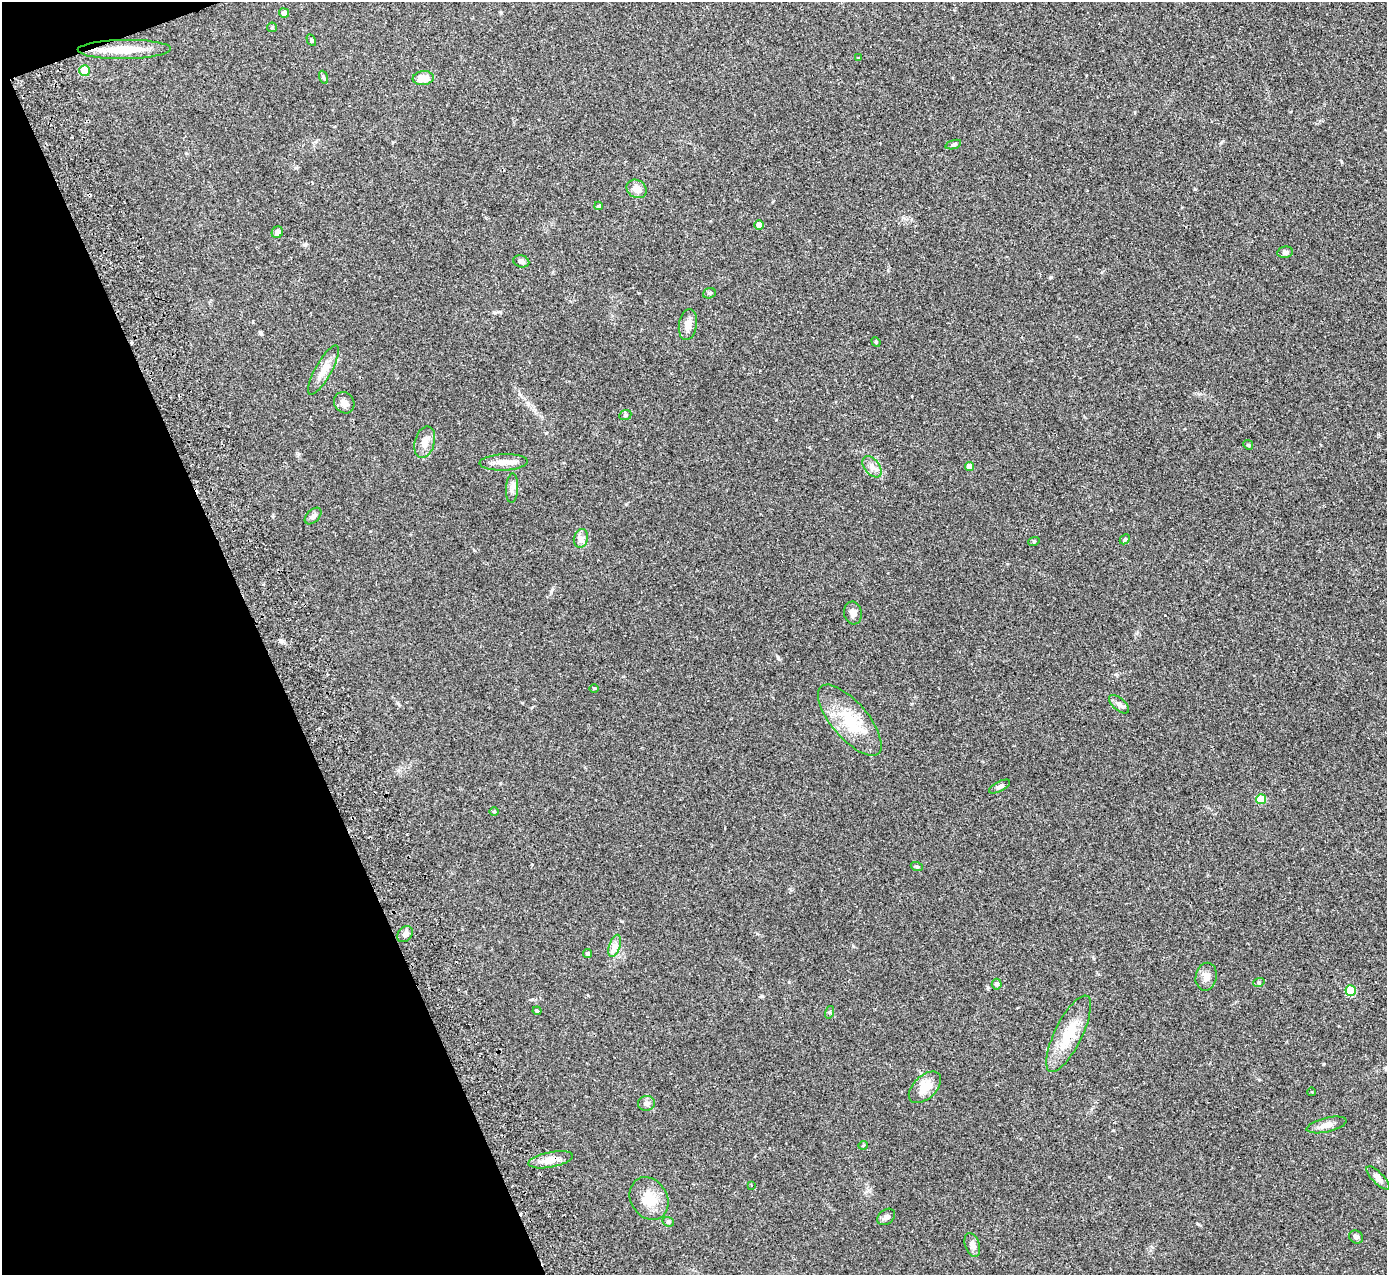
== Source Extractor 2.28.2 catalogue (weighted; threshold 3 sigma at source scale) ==
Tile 5 of 4 x 4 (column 1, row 2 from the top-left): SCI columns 56-1440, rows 2725-3997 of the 5648 x 5578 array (HDU 1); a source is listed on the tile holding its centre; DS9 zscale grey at full resolution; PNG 1389 x 1277 px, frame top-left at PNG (2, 2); each listed source drawn as its Kron ellipse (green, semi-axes under 4 px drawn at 4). Shown black and unused: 19% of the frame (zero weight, under 2 of 3 exposures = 3% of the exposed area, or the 3 px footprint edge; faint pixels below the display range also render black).
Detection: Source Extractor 2.28.2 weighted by HDU 2 'WHT'; one run over the whole footprint, this tile lists its part. Background 0.096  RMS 0.006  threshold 0.027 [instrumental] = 3 sigma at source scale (4.5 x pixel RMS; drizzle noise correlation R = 1.50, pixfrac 1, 0.05/0.05 arcsec/px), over >= 5 px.
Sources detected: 65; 2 cosmic-ray / hot-pixel residue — neither listed nor drawn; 1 inside a brighter listed object's ellipse — not listed separately; the other 62 listed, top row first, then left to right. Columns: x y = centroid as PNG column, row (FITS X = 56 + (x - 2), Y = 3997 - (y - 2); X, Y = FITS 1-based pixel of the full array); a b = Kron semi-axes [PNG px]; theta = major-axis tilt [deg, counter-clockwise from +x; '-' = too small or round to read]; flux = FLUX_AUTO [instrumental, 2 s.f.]
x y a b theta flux
284 13 5 4 - 2.6
272 27 5 4 - 0.69
311 40 6 4 -61 0.81
124 49 46 9 1 15
858 58 4 3 - 0.52
85 71 5 5 - 18
323 77 7 4 -71 0.86
423 78 10 7 6 7
953 145 8 3 19 0.91
637 189 10 8 -33 4.6
599 206 4 4 - 1.2
759 225 5 4 - 5.3
277 232 6 5 - 2.7
1285 252 8 5 11 1.3
521 261 8 6 -15 1.8
709 293 6 5 - 1
688 324 16 9 81 4.5
876 342 5 4 - 0.54
323 370 28 8 61 6.7
344 403 11 9 -52 3.8
625 415 6 5 - 0.91
425 442 16 10 75 5.5
1248 445 5 4 - 0.83
504 462 24 8 2 5.4
969 466 4 4 - 4.5
872 467 12 7 -52 3.4
512 488 15 6 86 2.8
313 516 10 6 45 1.9
581 538 9 7 74 2.2
1125 539 6 4 45 0.78
1034 541 6 3 19 0.65
853 613 11 8 -81 3
594 688 4 3 - 0.59
1119 704 12 6 -40 2.2
850 720 44 18 -49 24
1000 786 12 5 27 1.5
1261 799 5 5 - 18
494 811 5 3 - 0.51
917 867 6 4 -19 0.75
405 934 9 7 45 2.6
615 946 11 5 71 2.9
588 953 4 4 - 1.1
1206 977 14 10 79 4.1
1259 982 6 3 18 0.63
997 984 5 5 - 1.5
1351 991 5 5 - 20
537 1011 4 3 - 0.62
830 1012 6 4 73 0.86
1069 1034 42 13 64 18
925 1087 19 11 44 9.6
1312 1092 4 3 - 0.4
646 1103 8 7 - 2.1
1326 1125 20 7 13 3.8
863 1145 5 3 - 0.49
551 1160 22 7 11 6.8
1378 1178 15 5 -45 3
751 1185 4 3 - 0.41
649 1199 22 18 -58 13
886 1217 10 7 40 1.9
668 1222 6 4 -20 0.89
1356 1237 7 6 - 1.3
972 1245 12 7 -72 3.5
Overlapping masked pixels (flux is a lower limit): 2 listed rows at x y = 124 49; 551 1160
Unlisted compact peaks at least as high as the median listed source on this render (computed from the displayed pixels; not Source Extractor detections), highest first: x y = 778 658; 1195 189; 789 982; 762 996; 261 334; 551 592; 546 433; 280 640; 1323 1064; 305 245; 853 946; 1341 161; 903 218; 1109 1177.